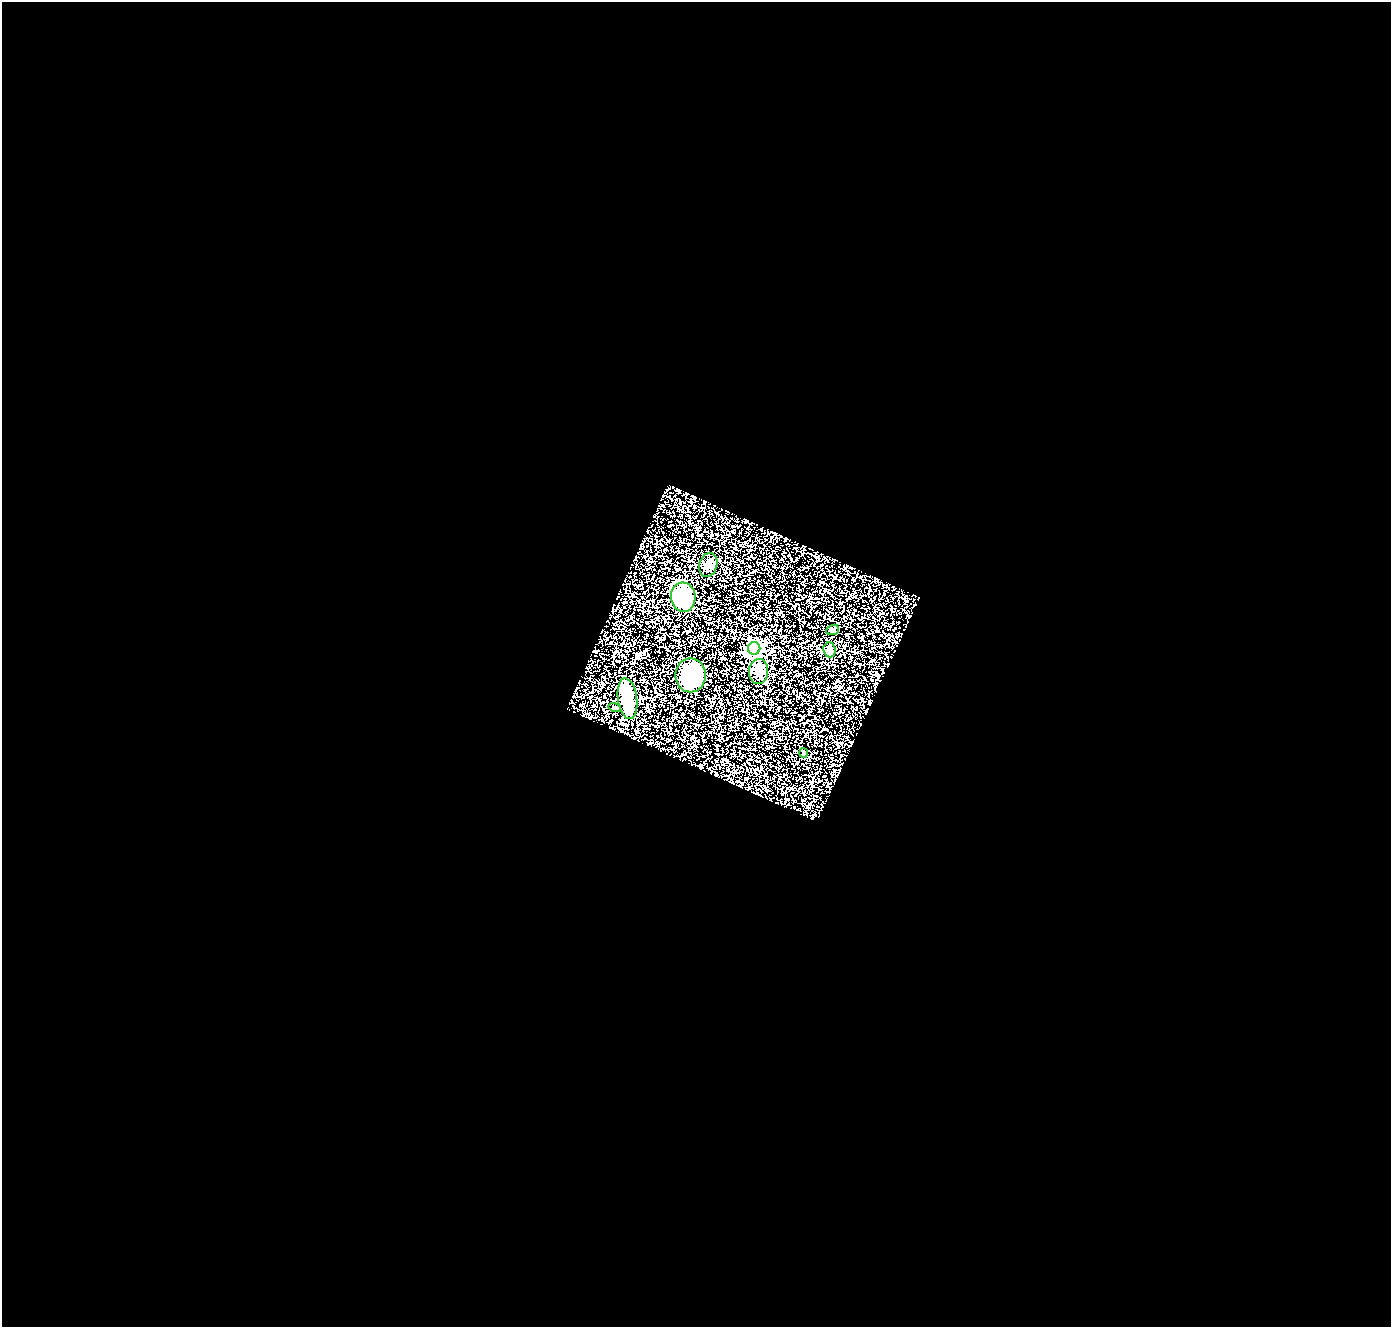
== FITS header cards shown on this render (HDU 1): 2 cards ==
NAXIS1  =                 1389
NAXIS2  =                 1325

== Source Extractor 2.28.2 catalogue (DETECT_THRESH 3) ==
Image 1389 x 1325 px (HDU 1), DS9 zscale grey, 1 PNG px = 1 image px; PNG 1393 x 1329 px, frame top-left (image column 1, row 1325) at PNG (2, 2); each listed source drawn as its Kron ellipse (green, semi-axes under 4 px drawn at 4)
Background 2.41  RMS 0.33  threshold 0.978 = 3 sigma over >= 5 px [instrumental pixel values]
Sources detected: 10; all 10 listed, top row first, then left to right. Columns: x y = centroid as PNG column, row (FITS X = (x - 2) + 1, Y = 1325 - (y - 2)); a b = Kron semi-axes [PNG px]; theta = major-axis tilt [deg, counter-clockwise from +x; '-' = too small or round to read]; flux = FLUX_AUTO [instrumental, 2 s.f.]
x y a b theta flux
708 565 12 9 75 140
683 597 14 12 -84 1300
833 630 6 5 - 32
754 648 6 6 - 5000
830 650 7 6 - 160
758 671 12 9 86 200
690 675 17 15 90 1200
628 699 20 9 -82 700
615 708 6 4 -18 32
803 753 5 3 - 20